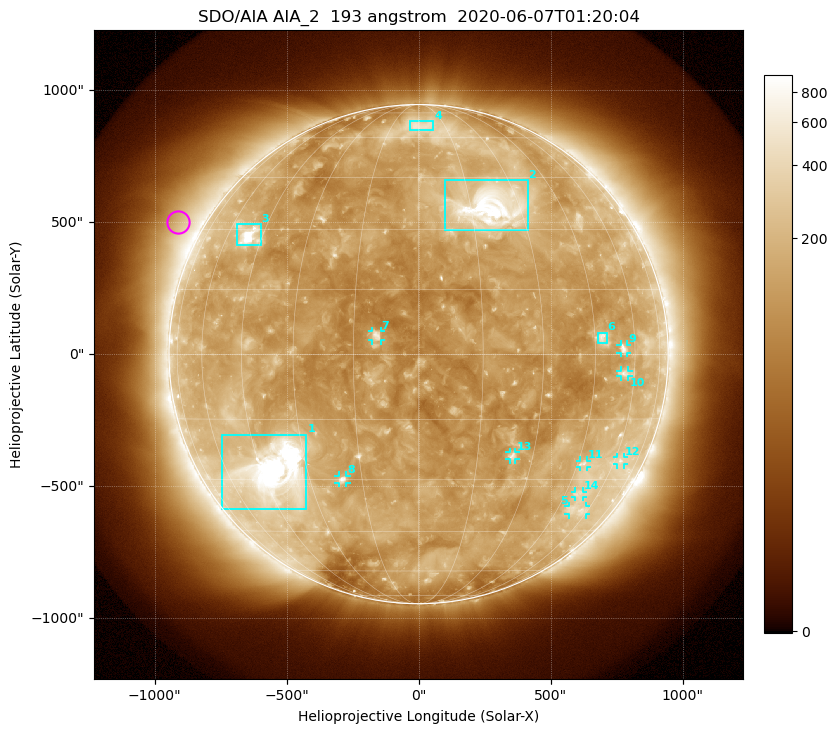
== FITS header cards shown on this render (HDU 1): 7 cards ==
TELESCOP= 'SDO/AIA'
INSTRUME= 'AIA_2'
WAVELNTH=                  193
WAVEUNIT= 'angstrom'
DATE-OBS= '2020-06-07T01:20:04.84'
CTYPE1  = 'HPLN-TAN'
CTYPE2  = 'HPLT-TAN'

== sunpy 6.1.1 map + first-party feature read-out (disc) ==
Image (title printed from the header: SDO/AIA AIA_2  193 angstrom  2020-06-07T01:20:04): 1024 x 1024 px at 2.4 arcsec/px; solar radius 946 arcsec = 394 px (full disc in frame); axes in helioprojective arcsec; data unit not stated in the header (colour bar unlabelled)
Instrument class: DISC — disc imager (sunpy class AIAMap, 193 A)
Bright regions (active regions / flare kernels): reference = the median radial profile (limb darkening/brightening removed); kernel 9 px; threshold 5 sigma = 221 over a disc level ~138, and >= 1.15x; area >= 12 px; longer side >= 9 px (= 22 arcsec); searched inside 0.97 R_sun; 14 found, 14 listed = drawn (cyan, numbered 1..; 9 of them under ~33 arcsec drawn as corner ticks so the feature stays visible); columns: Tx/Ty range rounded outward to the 5 arcsec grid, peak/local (2 s.f.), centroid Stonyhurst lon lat
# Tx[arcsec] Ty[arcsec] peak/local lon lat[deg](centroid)
1 -750..-425 -590..-305 18 -40 -28
2 95..415 470..660 12 +21 +36
3 -690..-595 410..495 11 -50 +28
4 -35..55 850..885 3 +1 +66
5 565..635 -610..-575 2.7 +54 -38
6 680..715 40..85 4.2 +47 +4
7 -175..-145 50..90 6.1 -10 +4
8 -305..-270 -490..-460 5.2 -20 -30
9 765..790 5..35 4 +55 +1
10 765..795 -85..-60 3.4 +56 -4
11 610..640 -430..-400 3.4 +47 -26
12 750..780 -420..-390 2.7 +63 -25
13 345..370 -400..-370 4.2 +24 -24
14 590..625 -540..-520 2.6 +50 -34
Off-limb structures (1.02-1.3 R_sun): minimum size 162 px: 6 found; the strongest spans PA ~40..80 deg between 1.02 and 1.3 R_sun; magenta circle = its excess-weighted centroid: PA ~60 deg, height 1.1 R_sun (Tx ~-910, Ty ~500 arcsec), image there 2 x the reference